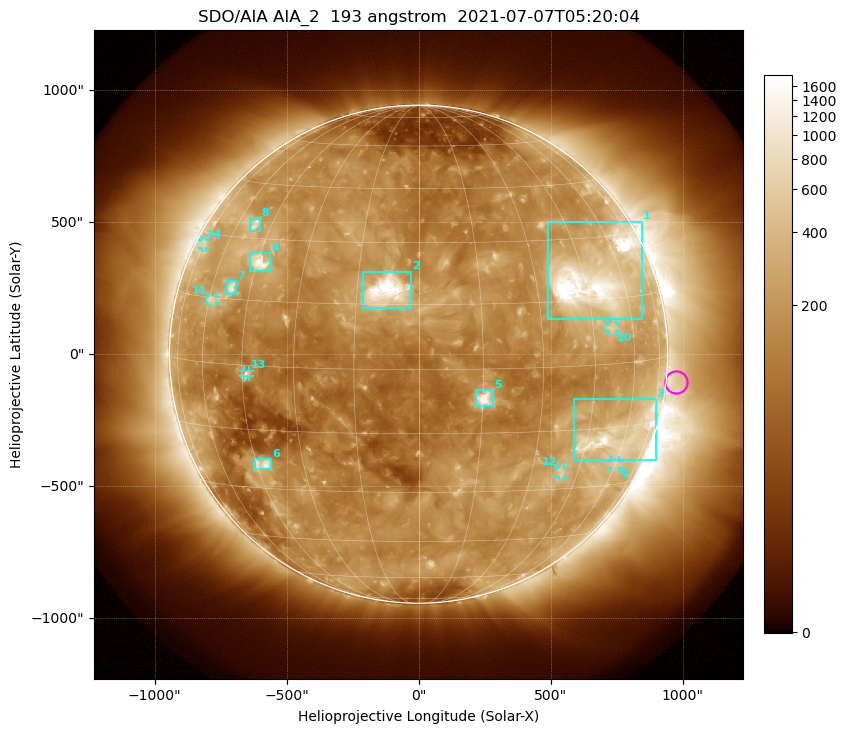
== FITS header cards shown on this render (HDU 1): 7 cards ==
TELESCOP= 'SDO/AIA '           / For AIA: SDO/AIA
INSTRUME= 'AIA_2   '           / For AIA: AIA_ATA1, AIA_ATA2, AIA_ATA3 or AIA_AT
WAVELNTH=                  193 / [angstrom] Wavelength
WAVEUNIT= 'angstrom'           / Wavelength unit: angstrom
DATE-OBS= '2021-07-07T05:20:04.843' / [ISO] Date when observation started; ISO 8
CTYPE1  = 'HPLN-TAN'           / CTYPE1: HPLN
CTYPE2  = 'HPLT-TAN'           / CTYPE2: HPLT

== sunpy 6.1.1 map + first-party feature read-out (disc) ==
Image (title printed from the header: SDO/AIA AIA_2  193 angstrom  2021-07-07T05:20:04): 1024 x 1024 px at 2.4 arcsec/px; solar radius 944 arcsec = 393 px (full disc in frame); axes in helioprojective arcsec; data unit not stated in the header (colour bar unlabelled)
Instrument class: DISC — disc imager (sunpy class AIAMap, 193 A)
Bright regions (active regions / flare kernels): reference = the median radial profile (limb darkening/brightening removed); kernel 9 px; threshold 5 sigma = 322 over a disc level ~156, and >= 1.15x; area >= 12 px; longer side >= 9 px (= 22 arcsec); searched inside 0.97 R_sun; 14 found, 14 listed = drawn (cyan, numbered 1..; 6 of them under ~33 arcsec drawn as corner ticks so the feature stays visible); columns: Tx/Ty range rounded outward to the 5 arcsec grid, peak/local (2 s.f.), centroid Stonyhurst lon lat
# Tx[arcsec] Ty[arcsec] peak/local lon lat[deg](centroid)
1 490..845 135..505 17 +49 +20
2 -210..-30 175..315 21 -8 +18
3 585..900 -400..-170 9.7 +57 -17
4 -640..-560 315..385 9.8 -44 +24
5 215..285 -200..-135 11 +15 -7
6 -625..-560 -440..-395 6.6 -43 -24
7 -725..-690 225..275 6.2 -52 +18
8 -640..-600 465..515 4.5 -52 +34
9 730..760 -430..-400 3.2 +60 -24
10 715..750 85..115 3.5 +52 +8
11 -800..-765 195..220 3.7 -59 +14
12 530..550 -465..-430 3.4 +39 -25
13 -665..-640 -85..-60 4.1 -44 -2
14 -820..-805 400..435 2.7 -75 +27
Off-limb structures (1.02-1.3 R_sun): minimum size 162 px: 3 found; the strongest spans PA ~220..315 deg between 1.02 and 1.3 R_sun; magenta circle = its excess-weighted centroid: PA ~265 deg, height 1.04 R_sun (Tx ~975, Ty ~-105 arcsec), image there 1.5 x the reference